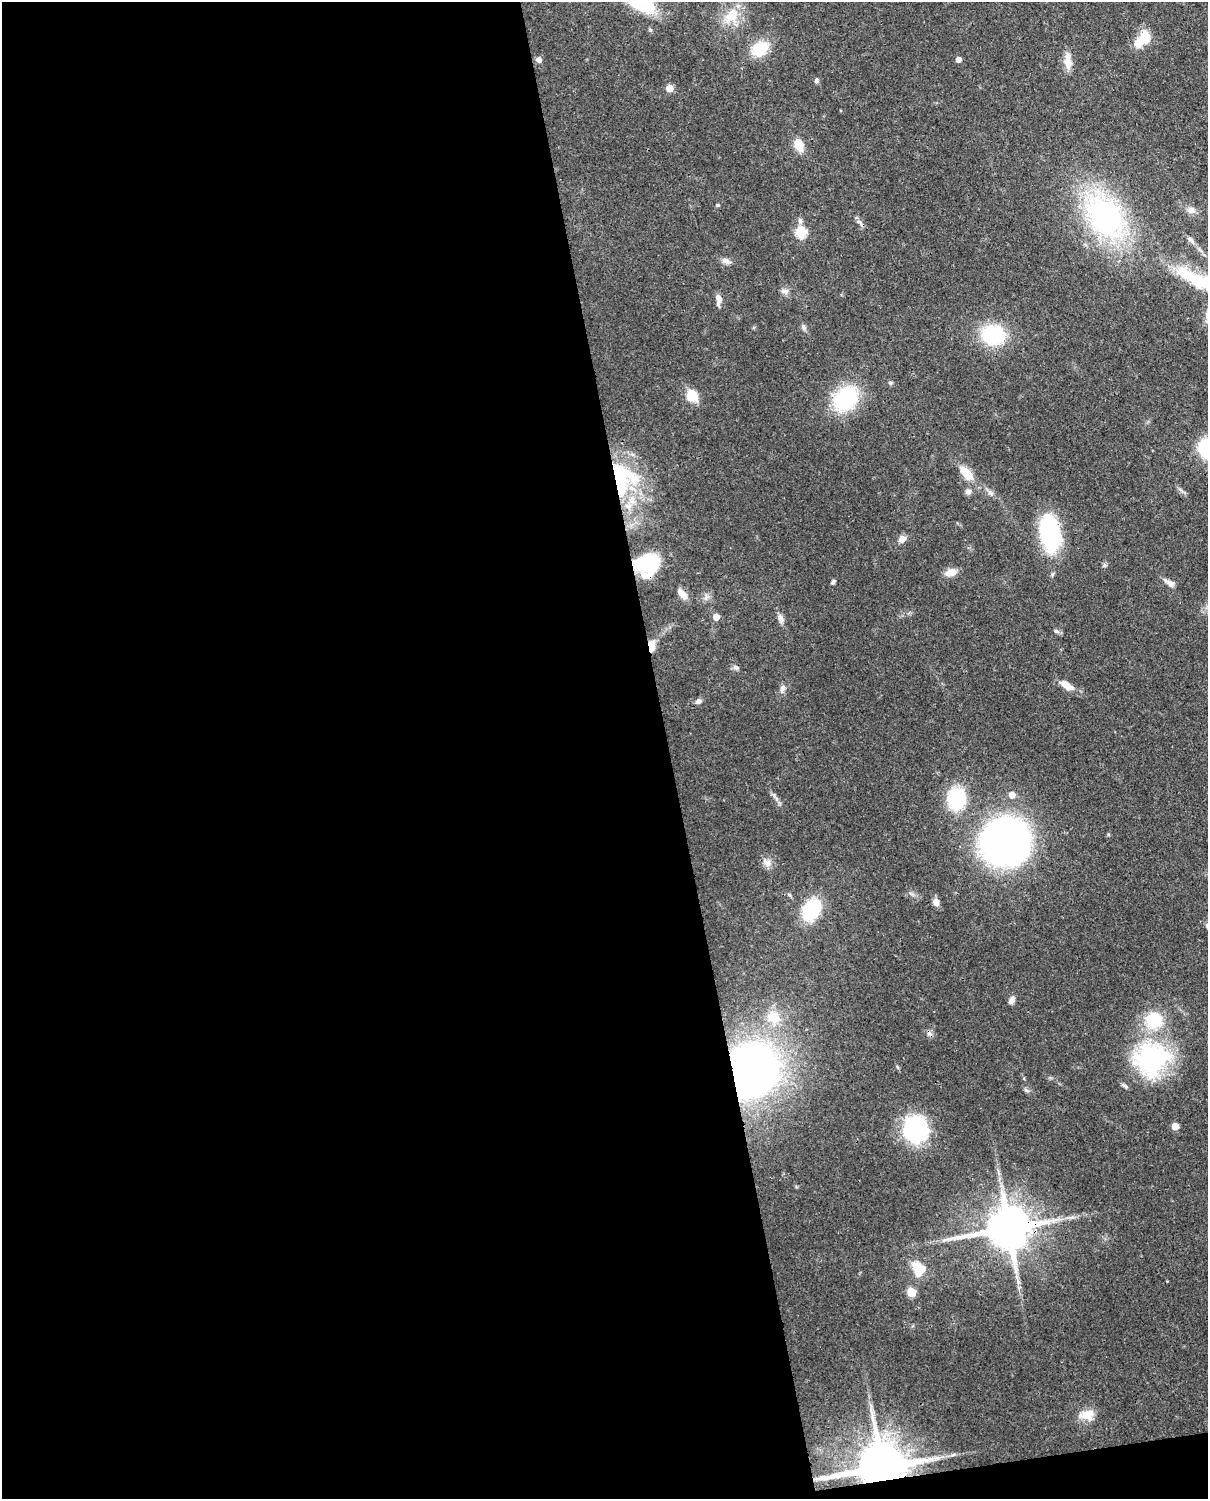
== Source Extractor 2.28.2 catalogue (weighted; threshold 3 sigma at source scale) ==
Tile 9 of 4 x 3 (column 1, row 3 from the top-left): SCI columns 90-1295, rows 154-1650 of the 5000 x 4909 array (HDU 1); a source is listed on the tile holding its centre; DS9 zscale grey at full resolution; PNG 1210 x 1501 px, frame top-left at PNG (2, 2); no overlay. Shown black and unused: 56% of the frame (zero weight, under 3 of 4 exposures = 7% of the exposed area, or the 3 px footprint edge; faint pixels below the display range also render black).
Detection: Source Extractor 2.28.2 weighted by HDU 2 'WHT'; one run over the whole footprint, this tile lists its part. Background 0.0858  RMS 0.0039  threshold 0.0177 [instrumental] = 3 sigma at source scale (4.5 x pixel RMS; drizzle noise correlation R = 1.50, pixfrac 1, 0.05/0.05 arcsec/px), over >= 5 px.
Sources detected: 70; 3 inside a brighter object's white glare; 1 cosmic-ray / hot-pixel residue — not listed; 3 inside a brighter listed object's ellipse — not listed separately; the other 63 listed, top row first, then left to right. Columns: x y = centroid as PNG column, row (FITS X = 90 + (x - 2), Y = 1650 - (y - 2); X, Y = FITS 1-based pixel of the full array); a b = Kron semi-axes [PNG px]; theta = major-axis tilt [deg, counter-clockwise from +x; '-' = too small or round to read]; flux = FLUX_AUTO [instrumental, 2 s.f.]
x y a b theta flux
731 15 23 17 47 9.8
1145 36 16 12 -83 6.6
760 49 19 14 36 13
958 59 5 4 - 2.2
539 60 7 6 - 1.5
1068 61 24 8 -87 4.3
816 80 6 6 - 0.84
669 88 5 5 - 6.5
799 145 14 10 -67 5.7
717 205 5 4 - 0.59
1191 210 12 9 -35 2.3
1105 217 41 27 -56 97
800 221 9 6 -79 1.3
859 222 12 4 -30 1.1
801 232 6 5 - 31
1191 240 11 6 -48 1.5
726 261 13 7 -23 2
1194 279 60 14 -32 26
785 291 11 7 -2 1.7
718 297 12 7 -60 1.8
804 327 9 6 -67 1.1
993 335 20 17 -9 32
890 383 6 5 - 0.66
692 396 14 11 -55 7.8
846 398 29 22 48 32
1207 448 19 16 -74 23
966 473 12 6 -47 13
622 479 45 35 -80 46
968 492 9 7 1 1.3
1050 532 36 18 -78 45
902 539 10 8 38 2.4
647 563 27 17 7 25
1104 565 7 4 -72 0.67
951 572 13 8 17 4.3
833 582 6 4 39 0.76
1171 583 13 8 -17 2.1
682 594 14 7 -49 3.9
716 617 5 5 - 4.5
780 618 12 7 -74 2.2
1056 631 7 5 -17 1
651 646 13 7 87 5
736 667 9 6 -33 1.2
1066 685 17 7 -32 4.8
782 688 11 7 73 1.6
698 701 8 7 - 1.3
1012 795 6 5 - 3.6
956 799 24 20 86 22
1004 841 43 33 47 180
767 862 14 9 -33 2.7
936 902 7 6 - 2.6
811 909 17 11 54 39
1012 1000 10 7 59 1.6
773 1017 20 18 -30 8.6
1151 1059 49 43 34 50
751 1070 37 34 67 280
1026 1090 7 4 -44 0.8
1175 1126 5 5 - 6.4
915 1129 21 20 - 55
1008 1228 13 12 - 1700
919 1269 9 8 - 15
911 1292 5 5 - 15
1087 1415 20 13 6 5.6
881 1467 15 11 10 2400
Overlapping masked pixels (flux is a lower limit): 6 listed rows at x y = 622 479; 647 563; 651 646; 751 1070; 1008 1228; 881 1467
Isophote crosses this tile's border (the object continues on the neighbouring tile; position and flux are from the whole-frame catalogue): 2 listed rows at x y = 1194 279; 1207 448
Unlisted compact peaks at least as high as the median listed source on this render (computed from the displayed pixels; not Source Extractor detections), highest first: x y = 650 30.